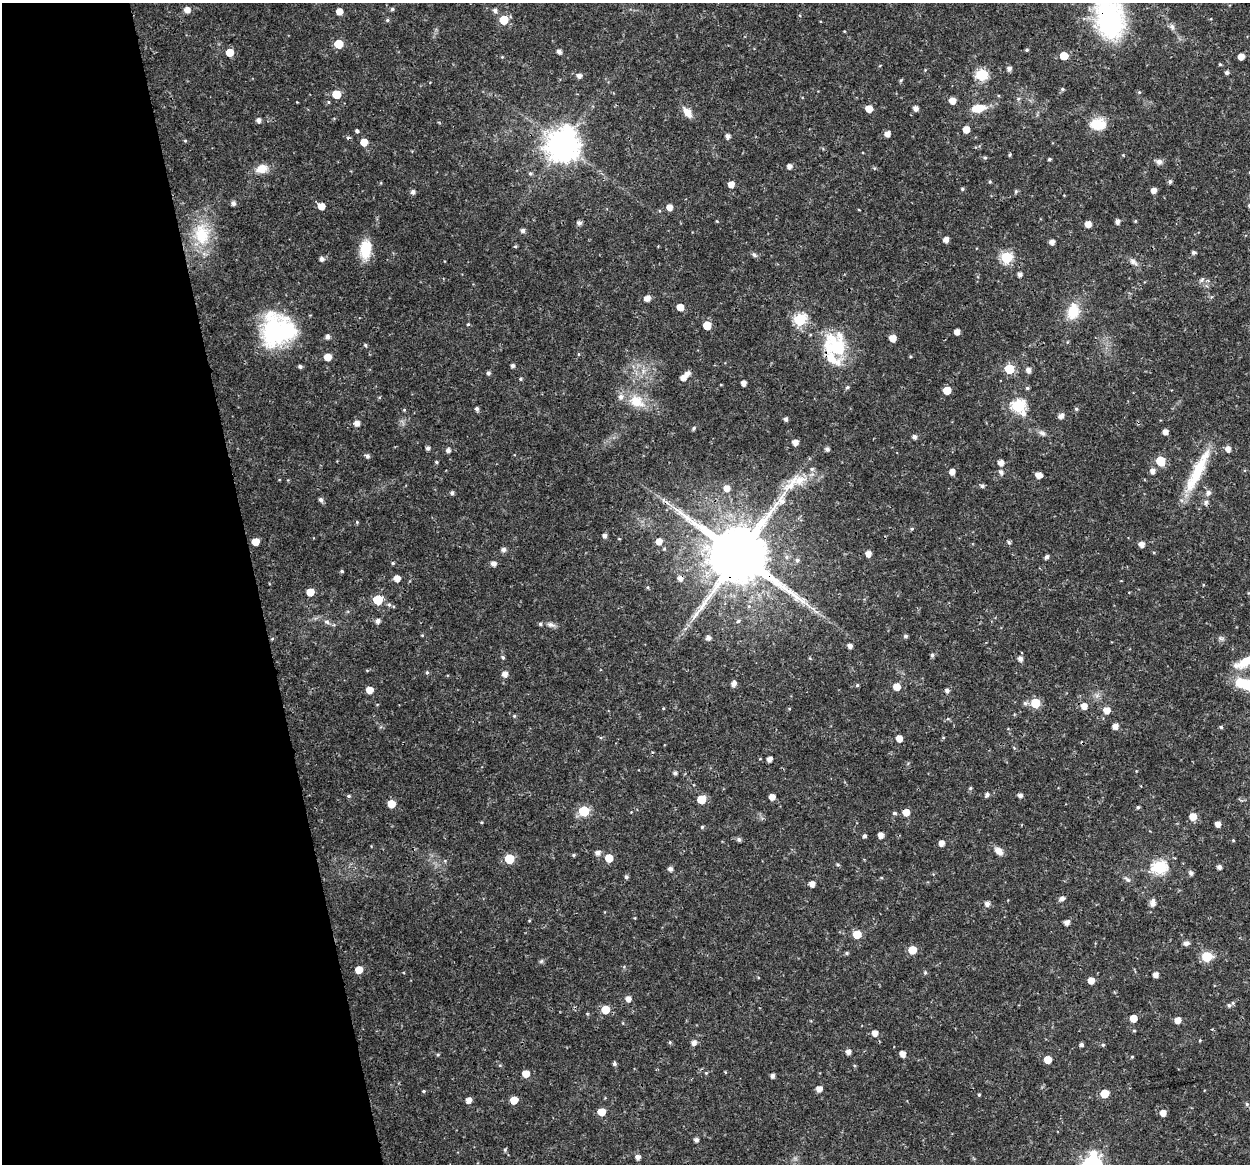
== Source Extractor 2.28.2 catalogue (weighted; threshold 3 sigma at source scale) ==
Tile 5 of 4 x 4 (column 1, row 2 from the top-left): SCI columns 1-1248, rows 2365-3526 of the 4992 x 4776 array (HDU 1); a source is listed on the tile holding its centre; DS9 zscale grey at full resolution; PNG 1252 x 1166 px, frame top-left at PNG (2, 3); no overlay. Shown black and unused: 20% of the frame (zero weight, under 3 of 4 exposures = <1% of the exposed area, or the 3 px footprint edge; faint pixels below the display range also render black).
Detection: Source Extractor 2.28.2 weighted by HDU 2 'WHT'; one run over the whole footprint, this tile lists its part. Background 0.0239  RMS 0.0019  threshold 0.00876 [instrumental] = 3 sigma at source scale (4.5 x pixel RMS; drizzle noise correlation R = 1.50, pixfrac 1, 0.0396/0.0396 arcsec/px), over >= 5 px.
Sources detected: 270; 1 cosmic-ray / hot-pixel residue — not listed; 6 inside a brighter listed object's ellipse — not listed separately; the other 263 listed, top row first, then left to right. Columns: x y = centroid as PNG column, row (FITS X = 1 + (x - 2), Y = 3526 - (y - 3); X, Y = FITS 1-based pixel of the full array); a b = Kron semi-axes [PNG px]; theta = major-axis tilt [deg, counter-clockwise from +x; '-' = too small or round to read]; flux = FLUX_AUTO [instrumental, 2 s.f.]
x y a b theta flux
392 9 5 4 - 0.32
187 10 5 5 - 1.4
495 10 5 5 - 0.66
339 11 5 5 - 1.6
1110 19 36 24 -79 32
387 20 5 4 - 0.28
504 20 6 6 - 4.8
1172 27 9 5 -74 0.61
338 44 6 5 - 4.7
1027 50 4 3 - 0.26
230 52 5 5 - 2.9
559 52 5 4 - 0.77
1064 56 5 5 - 3.9
502 57 4 4 - 0.16
1241 57 5 5 - 1.8
1220 64 4 4 - 0.21
1009 68 5 5 - 0.59
1227 73 4 4 - 0.48
981 75 6 6 - 17
579 76 5 5 - 0.75
901 80 5 4 - 0.25
1062 89 5 4 - 0.29
1139 92 5 4 - 0.22
336 94 6 5 - 3.8
1018 99 6 4 46 0.29
952 101 5 5 - 2
328 102 5 3 - 0.2
915 108 4 4 - 0.89
978 108 14 8 9 3.5
869 109 5 5 - 2.4
687 112 13 8 -53 1.9
258 120 5 5 - 0.76
1098 124 18 12 2 4.2
966 129 5 5 - 2.3
357 131 4 3 - 0.67
887 134 5 5 - 1.2
728 136 5 5 - 0.7
185 141 5 3 - 0.19
364 142 5 5 - 2.5
563 145 10 10 - 340
1009 155 5 3 - 0.21
985 158 6 4 -1 0.25
1049 159 4 3 - 0.26
1159 162 8 7 - 0.76
789 166 5 5 - 0.83
262 169 14 10 13 2.4
530 173 5 4 - 0.28
1170 181 5 5 - 0.45
990 182 5 4 - 0.24
731 184 5 5 - 1.6
962 189 4 4 - 0.31
1154 190 5 5 - 1.2
413 192 5 5 - 0.67
1016 192 6 4 69 0.29
233 203 5 5 - 0.68
321 206 5 5 - 2
669 207 5 5 - 1.6
1135 221 4 4 - 0.2
1117 222 5 4 - 0.78
579 223 5 5 - 0.58
1088 224 5 5 - 1.6
523 230 5 4 - 0.69
202 234 29 21 -86 8.3
946 240 5 4 - 1.2
1052 242 5 4 - 0.98
515 246 5 4 - 0.27
365 249 19 12 84 5.1
1194 252 5 4 - 0.48
754 255 8 5 -44 0.44
1007 257 6 6 - 18
321 259 5 5 - 0.67
1133 262 13 7 -36 0.86
1020 275 4 4 - 0.72
1202 279 8 5 54 0.44
647 298 5 5 - 1.5
680 307 5 5 - 2.4
1073 311 17 12 78 4.7
800 320 6 6 - 20
468 324 4 4 - 0.22
707 325 5 5 - 4.8
278 330 37 35 12 23
957 332 5 4 - 1.1
327 337 6 5 - 0.67
892 338 5 5 - 2.1
365 345 5 4 - 0.25
835 347 33 31 50 10
327 357 5 5 - 2.6
300 366 4 4 - 0.53
512 366 4 4 - 0.58
1009 369 6 6 - 7.9
1028 370 5 5 - 0.96
488 373 6 5 - 0.37
687 373 5 5 - 1
683 378 6 5 - 1.2
520 379 4 4 - 0.24
744 383 4 4 - 1
847 387 5 4 - 0.27
1027 388 4 4 - 0.31
947 390 5 5 - 3.2
637 401 22 16 -31 4.2
1018 406 7 6 - 27
477 409 5 4 - 0.49
1076 409 4 4 - 0.29
404 410 4 4 - 0.2
1061 416 5 5 - 0.97
786 419 4 4 - 0.53
357 423 5 5 - 1.1
694 428 6 4 62 0.27
1165 432 4 4 - 1.1
1042 433 10 6 -23 0.64
914 437 5 4 - 0.7
795 442 5 5 - 1.5
428 448 4 4 - 0.49
827 449 5 5 - 0.57
1228 449 5 5 - 1.2
448 450 5 5 - 0.68
367 456 5 5 - 0.53
1160 461 6 6 - 6.9
436 462 4 3 - 0.24
1001 463 5 5 - 1.3
1152 471 6 5 - 0.88
952 472 5 4 - 1.3
1001 472 6 6 - 0.66
1196 473 56 12 63 8.7
1039 475 6 5 - 1.3
791 484 36 11 50 5
982 486 5 4 - 0.48
727 488 6 5 - 1.7
1208 492 8 6 29 0.66
452 493 5 4 - 0.48
321 500 5 5 - 0.61
1206 502 7 6 - 0.55
357 522 5 4 - 0.2
912 529 5 4 - 0.27
605 536 5 4 - 0.7
659 541 6 6 - 1.5
255 542 5 5 - 2.7
1009 542 5 4 - 0.34
1142 544 5 5 - 1.2
504 550 6 6 - 0.53
868 554 5 5 - 1.3
739 555 18 16 -9 1800
1047 557 5 4 - 0.56
797 560 6 6 - 0.46
393 563 5 4 - 0.25
494 564 5 5 - 0.97
342 571 5 4 - 0.26
397 578 5 5 - 1.8
680 579 6 5 - 0.86
310 592 5 5 - 3.3
378 600 6 6 - 7.5
389 605 6 5 - 0.35
378 621 5 5 - 0.77
738 621 6 5 - 0.47
327 622 8 6 -18 0.54
540 624 5 4 - 0.28
551 625 12 6 -21 0.76
906 636 4 4 - 0.45
708 638 6 5 - 0.79
272 639 5 3 - 0.19
850 646 4 4 - 0.83
932 655 5 5 - 0.41
503 657 5 4 - 0.32
1020 659 6 5 - 0.81
1244 663 29 11 26 3.5
427 672 5 4 - 0.28
505 674 5 5 - 1.1
734 684 6 5 - 0.85
1246 684 30 12 -17 6.9
857 685 4 4 - 0.27
897 687 6 5 - 2.1
369 690 5 5 - 2
947 690 5 4 - 0.63
1025 703 7 6 - 0.48
1035 703 6 5 - 8.4
1084 706 6 6 - 1.6
789 708 4 3 - 0.16
1107 710 6 5 - 2
514 716 5 5 - 0.25
1115 726 5 5 - 1.2
1221 727 5 4 - 0.28
899 738 5 5 - 1.9
769 759 4 4 - 1.1
675 773 4 4 - 0.53
970 788 5 4 - 0.26
987 795 6 5 - 0.53
1020 795 5 4 - 0.67
348 796 5 4 - 0.3
772 797 5 4 - 1.5
702 799 6 5 - 5.4
391 804 5 5 - 3.2
1138 807 4 4 - 0.33
584 811 6 6 - 11
906 812 5 5 - 2.1
894 813 6 4 -14 0.34
1193 817 6 5 - 2.5
1218 824 5 5 - 1.2
702 827 4 4 - 0.25
881 835 5 4 - 1.2
864 836 4 4 - 0.43
739 839 6 5 - 0.5
1233 840 4 4 - 0.18
941 843 5 4 - 1.2
999 851 10 7 -40 1.4
598 853 6 5 - 0.92
574 855 5 4 - 0.28
609 858 5 5 - 3.5
509 859 6 5 - 8.2
838 865 5 4 - 0.25
1159 867 7 6 - 29
1219 867 4 4 - 0.77
670 869 5 5 - 0.75
1191 873 5 5 - 0.68
626 877 5 4 - 0.42
1127 879 10 5 -39 0.52
812 884 5 4 - 1.2
1062 898 6 5 - 0.81
987 904 5 5 - 0.84
1152 904 6 6 - 0.84
1067 923 6 5 - 0.89
857 934 6 5 - 4
1186 943 7 6 - 0.59
912 950 5 5 - 4.1
847 953 5 4 - 0.29
1207 956 6 6 - 9.9
541 961 7 4 45 0.31
359 970 5 5 - 2.9
925 973 5 4 - 0.26
1155 975 4 4 - 1
1091 981 5 5 - 1.9
628 999 5 5 - 1.2
1229 1005 6 6 - 0.45
605 1010 6 5 - 4.2
1133 1018 5 5 - 2.7
1178 1020 5 5 - 1.5
1134 1031 5 3 - 0.17
875 1033 5 5 - 1.3
1200 1040 4 3 - 0.17
670 1042 5 4 - 0.22
694 1043 6 5 - 1
1082 1045 4 4 - 0.53
1103 1045 5 4 - 0.26
848 1052 5 5 - 0.93
903 1054 5 4 - 1.3
438 1055 5 3 - 0.22
1132 1057 4 3 - 0.17
1048 1060 5 5 - 3
614 1064 4 4 - 0.43
706 1073 4 4 - 0.2
526 1074 6 5 - 2.1
772 1076 4 4 - 0.73
819 1089 5 5 - 1.3
423 1091 4 3 - 0.25
1104 1093 6 5 - 4.5
979 1095 4 3 - 0.22
469 1100 5 4 - 1.3
514 1100 5 5 - 2.6
1247 1104 5 4 - 0.32
601 1112 5 5 - 3.1
1163 1113 5 5 - 1.4
696 1140 4 4 - 0.67
505 1150 5 4 - 0.28
638 1157 5 5 - 0.83
Overlapping masked pixels (flux is a lower limit): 6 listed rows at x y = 1110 19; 835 347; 1196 473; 739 555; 680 579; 906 812
Isophote crosses this tile's border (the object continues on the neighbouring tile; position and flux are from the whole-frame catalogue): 3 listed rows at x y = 1110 19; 1244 663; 1246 684